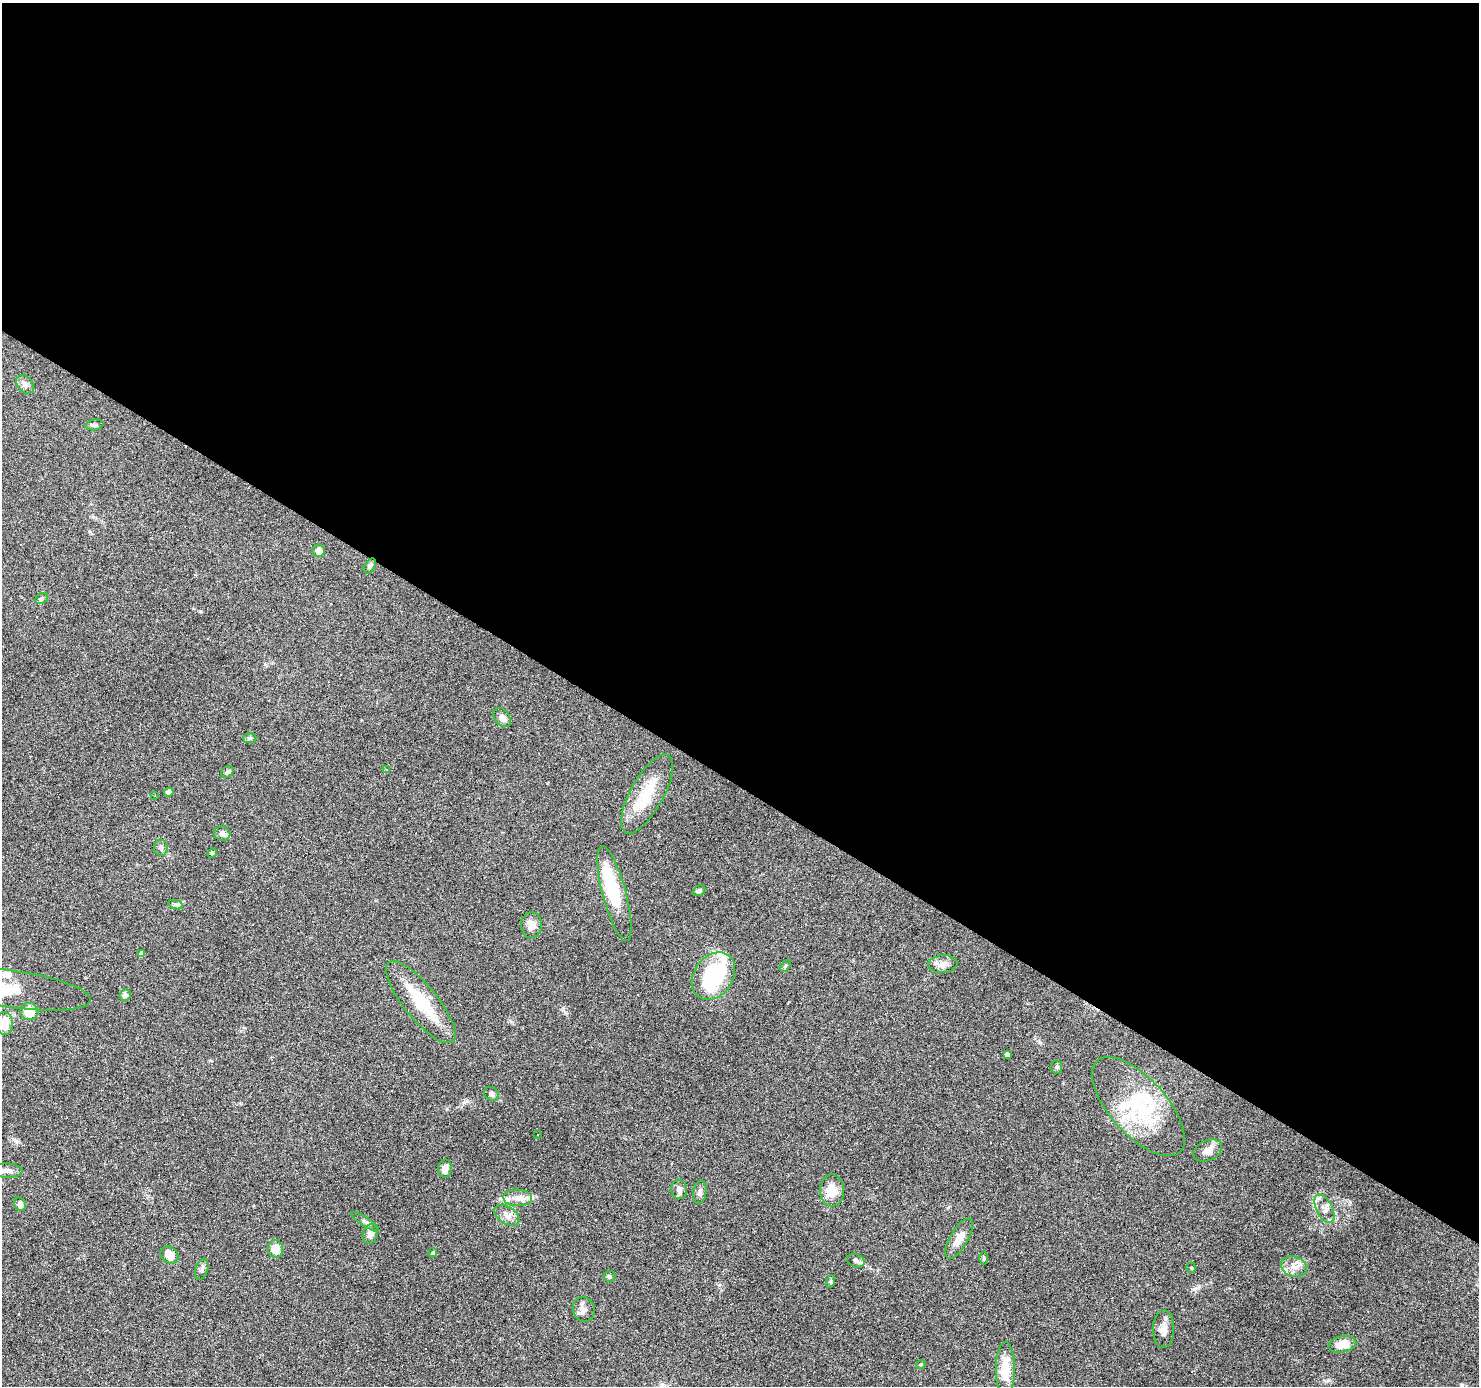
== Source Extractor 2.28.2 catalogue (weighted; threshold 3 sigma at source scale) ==
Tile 3 of 4 x 4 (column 3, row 1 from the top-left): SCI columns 2953-4429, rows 4336-5719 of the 5908 x 5969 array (HDU 1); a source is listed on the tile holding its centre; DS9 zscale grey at full resolution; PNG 1481 x 1388 px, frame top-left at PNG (2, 3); each listed source drawn as its Kron ellipse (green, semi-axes under 4 px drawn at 4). Shown black and unused: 57% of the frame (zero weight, under 3 of 6 exposures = <1% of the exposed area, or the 3 px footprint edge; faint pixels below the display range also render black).
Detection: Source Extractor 2.28.2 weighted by HDU 2 'WHT'; one run over the whole footprint, this tile lists its part. Background 0.075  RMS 0.0042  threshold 0.017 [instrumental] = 3 sigma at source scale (4.09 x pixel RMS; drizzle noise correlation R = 1.36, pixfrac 0.8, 0.0396/0.0396 arcsec/px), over >= 5 px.
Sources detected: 97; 5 inside a brighter object's white glare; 25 cosmic-ray / hot-pixel residue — neither listed nor drawn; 6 inside a brighter listed object's ellipse — not listed separately; the other 61 listed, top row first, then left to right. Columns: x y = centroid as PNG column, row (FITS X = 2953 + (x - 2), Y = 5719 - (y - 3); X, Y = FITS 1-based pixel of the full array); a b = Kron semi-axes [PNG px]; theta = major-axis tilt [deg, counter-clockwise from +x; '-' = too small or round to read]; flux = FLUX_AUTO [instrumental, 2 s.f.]
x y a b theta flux
25 384 10 7 -48 1.6
94 425 9 5 9 0.83
319 551 6 6 - 2.8
370 566 8 5 57 1
42 599 7 5 33 0.61
502 717 11 7 -50 2.5
250 738 6 5 - 0.83
386 770 4 4 - 0.4
227 772 7 5 42 1
169 792 5 4 - 1.5
647 794 44 16 61 14
155 796 3 3 - 0.86
222 833 8 7 - 1.9
161 848 8 7 - 1.1
212 853 5 4 - 0.5
699 891 7 5 27 0.8
614 894 49 11 -75 20
176 905 8 4 -19 0.76
531 925 13 10 -90 3.5
141 954 4 4 - 1.3
943 964 14 9 5 3.1
785 966 7 4 47 0.62
713 976 26 19 54 36
15 989 76 18 -8 12
125 995 6 5 - 1.6
421 1002 51 17 -51 18
29 1011 9 8 - 7.7
4 1023 11 8 -83 8
1007 1055 3 3 - 120
1056 1067 6 6 - 0.72
491 1094 7 6 - 1.2
1138 1106 62 28 -48 30
537 1135 3 2 - 0.59
1208 1151 15 10 24 3.3
445 1169 9 7 87 2.6
7 1171 15 7 -3 2.6
679 1189 9 8 - 1.7
832 1190 16 12 -90 6.9
700 1192 12 6 82 1.4
518 1198 14 8 -3 3.1
20 1204 7 5 -61 1.5
1324 1209 15 8 -63 2.9
507 1215 14 8 -33 2.6
365 1222 16 4 -34 1.1
370 1234 10 7 74 2.5
959 1239 22 9 60 4.7
275 1249 9 7 -84 4.5
433 1253 4 3 - 0.45
169 1255 10 7 -43 4.8
984 1258 7 4 90 0.53
856 1260 9 6 -24 1.3
1294 1267 13 10 -16 3.5
1191 1268 5 5 - 0.46
202 1269 11 6 71 1.3
609 1276 6 5 - 0.7
831 1281 6 4 70 0.54
584 1309 12 11 - 2.3
1163 1329 19 10 89 3.2
1342 1344 14 8 12 6
921 1364 5 3 - 0.33
1005 1369 27 9 90 9.4
Isophote crosses this tile's border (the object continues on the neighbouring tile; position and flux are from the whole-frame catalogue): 2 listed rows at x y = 15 989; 4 1023
Unlisted compact peaks at least as high as the median listed source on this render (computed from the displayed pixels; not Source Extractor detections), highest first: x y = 16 1141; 447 1109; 1350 1202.